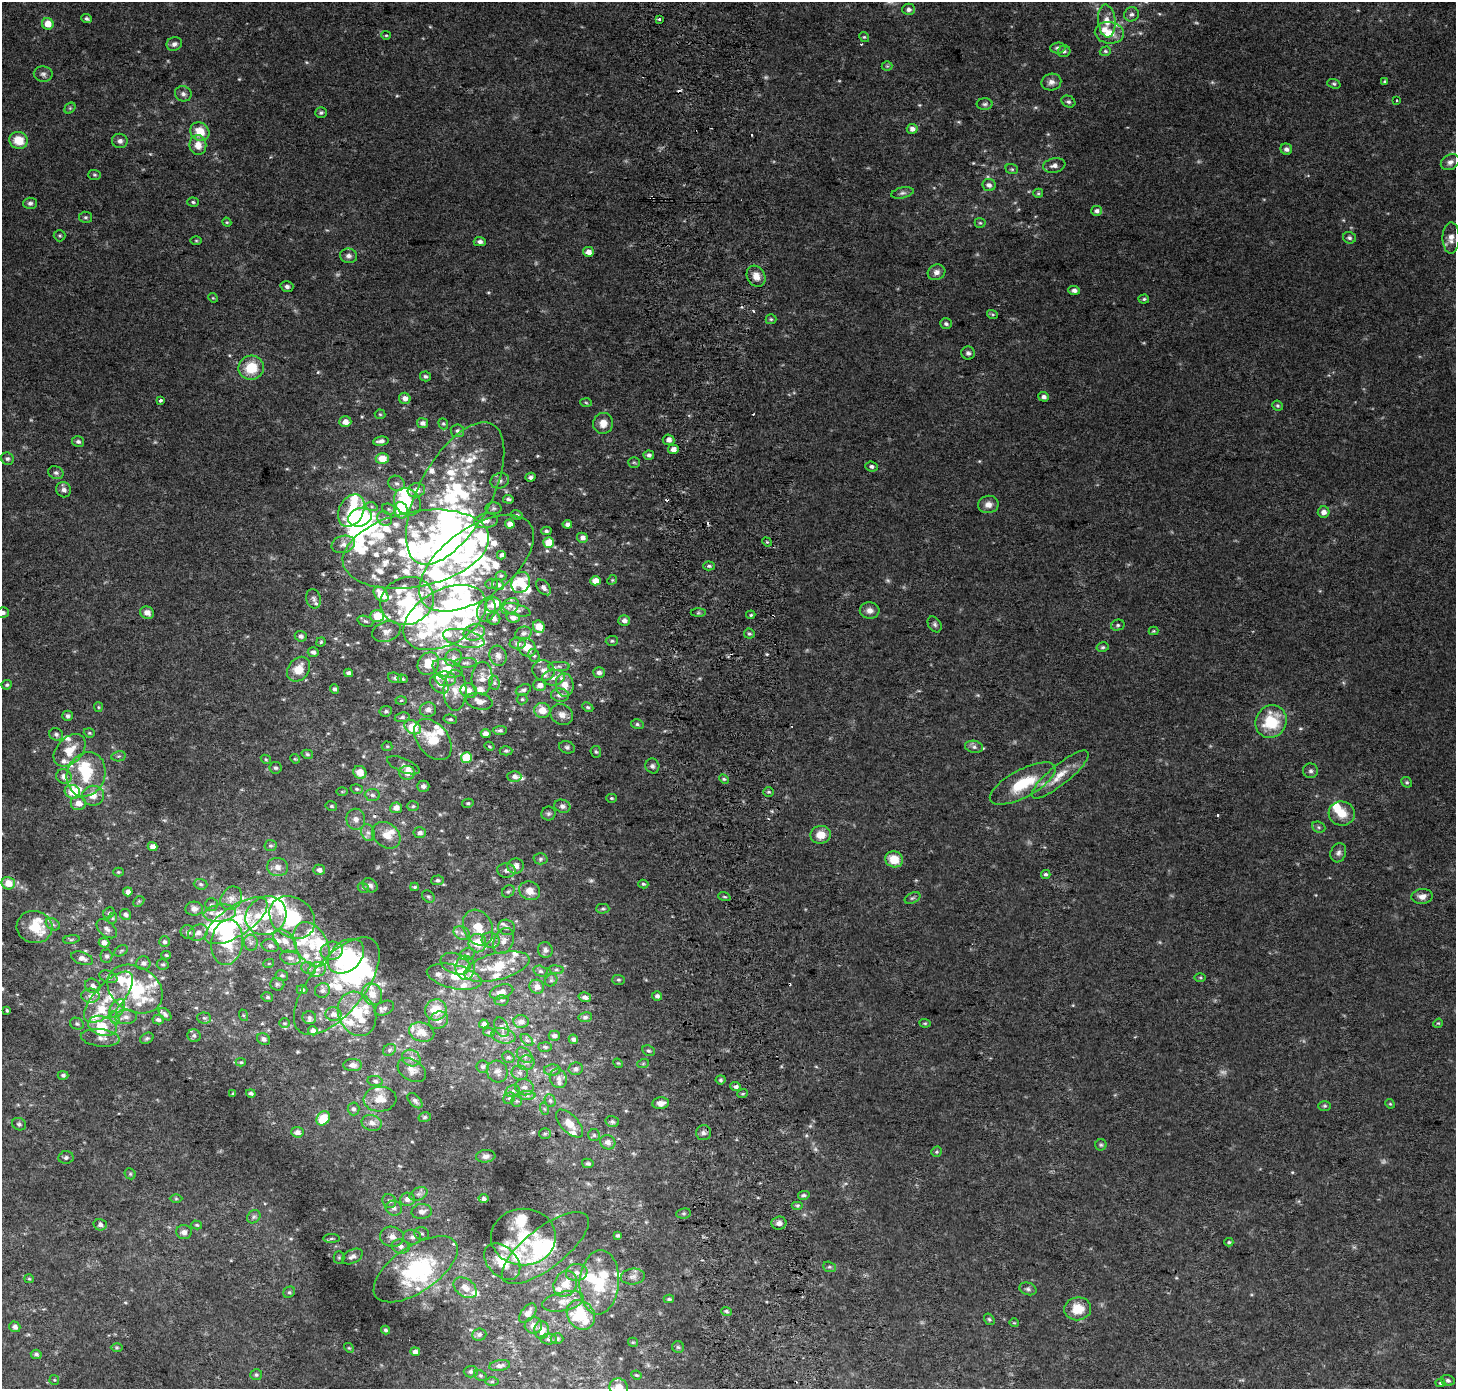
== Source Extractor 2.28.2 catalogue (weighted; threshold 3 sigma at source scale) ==
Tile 5 of 3 x 3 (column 2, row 2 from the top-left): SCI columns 1530-2983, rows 1387-2773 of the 4511 x 4167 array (HDU 1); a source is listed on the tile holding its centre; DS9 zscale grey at full resolution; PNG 1458 x 1391 px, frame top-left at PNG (2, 2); each listed source drawn as its Kron ellipse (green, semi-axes under 4 px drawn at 4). Shown black and unused: <1% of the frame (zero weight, under 2 of 3 exposures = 2% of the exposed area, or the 3 px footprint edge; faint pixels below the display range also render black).
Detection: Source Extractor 2.28.2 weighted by HDU 2 'WHT'; one run over the whole footprint, this tile lists its part. Background 0.0707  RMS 0.013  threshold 0.058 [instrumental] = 3 sigma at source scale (4.5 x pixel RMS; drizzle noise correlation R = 1.50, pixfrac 1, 0.0396/0.0396 arcsec/px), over >= 5 px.
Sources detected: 716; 16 too faint to see at this stretch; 26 inside a brighter object's white glare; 10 cosmic-ray / hot-pixel residue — neither listed nor drawn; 135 inside a brighter listed object's ellipse — not listed separately; of the other 529, all 500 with FLUX_AUTO >= 1.37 (the completeness limit of this list) listed and drawn (29 fainter detections not listed), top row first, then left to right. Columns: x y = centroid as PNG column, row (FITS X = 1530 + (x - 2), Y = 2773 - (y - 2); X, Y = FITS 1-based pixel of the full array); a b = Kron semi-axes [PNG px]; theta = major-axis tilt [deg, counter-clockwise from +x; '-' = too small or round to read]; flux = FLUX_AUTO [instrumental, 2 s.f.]
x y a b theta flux
909 9 6 6 - 4.6
1131 14 7 6 - 4.1
86 19 5 4 - 2.6
659 19 3 3 - 3.3
1107 21 16 8 -84 14
48 24 6 5 - 17
1109 33 14 11 -7 18
386 35 5 4 - 1.7
864 37 5 4 - 1.8
174 44 8 6 21 4.6
1058 48 8 5 4 3.9
1064 51 6 6 - 3.1
1105 51 6 4 19 2.1
887 66 5 5 - 1.8
43 74 9 7 -3 4.8
1385 81 3 3 - 1.8
1051 82 10 8 12 6.2
1334 84 7 4 -18 2.1
183 94 8 7 - 4.6
1397 100 3 2 - 1.4
1068 102 7 5 -30 3.3
985 104 8 6 1 3.2
70 108 6 5 - 2.1
321 113 6 5 - 2.4
912 129 5 5 - 6.5
200 132 10 9 - 22
19 140 9 8 - 25
120 141 8 7 - 5.5
198 145 10 8 -81 13
1286 149 6 5 - 4.2
1450 162 10 7 26 5.8
1054 165 11 7 10 6
1012 169 6 5 - 2.2
95 175 6 5 - 1.9
989 185 7 6 - 5.3
902 193 11 5 12 4
1038 193 5 4 - 1.7
193 202 6 4 -3 2.2
30 203 7 5 3 3.3
1097 211 5 5 - 4.6
85 217 6 5 - 2.6
227 222 5 4 - 1.4
980 223 5 5 - 1.8
60 236 6 5 - 2.1
1349 238 6 5 - 3
1451 238 15 8 89 10
196 241 6 4 -1 1.5
480 242 6 4 -1 4.6
588 252 5 5 - 9.5
349 256 8 7 - 4.7
936 272 9 7 27 6.7
756 276 11 9 -61 12
287 286 6 5 - 4
1074 290 6 4 -2 5
213 298 5 4 - 1.4
1144 299 5 4 - 2
992 314 5 3 - 1.9
771 319 5 5 - 1.7
946 324 6 5 - 3.5
968 353 7 6 - 3.7
251 368 12 12 - 37
425 376 5 5 - 2.9
1044 397 5 4 - 5.6
405 398 6 5 - 8.2
160 400 4 3 - 3.9
586 403 6 4 -3 1.6
1278 406 5 5 - 2.3
380 414 5 5 - 1.7
345 422 6 5 - 9.3
422 423 5 5 - 5.7
603 423 10 10 - 12
443 424 6 4 -68 2
457 431 7 6 - 3.5
669 440 6 5 - 6.3
381 441 8 4 6 5.5
78 442 6 5 - 3.5
673 449 5 4 - 8.3
649 455 5 4 - 3.7
7 459 6 6 - 3.1
382 459 6 5 - 21
634 462 6 5 - 2.1
872 466 6 5 - 3.6
56 473 8 6 -23 3.5
530 477 5 4 - 4.3
500 481 9 7 18 5.4
396 483 8 7 - 4.3
64 490 8 7 - 5.9
416 490 9 7 15 8.8
455 493 79 36 61 210
508 499 5 4 - 2.8
407 502 15 12 -49 30
988 504 10 8 9 8.5
372 507 6 4 -19 2.1
494 508 8 6 0 3
389 509 7 5 -21 2.7
351 510 17 12 64 31
401 510 8 7 - 55
1324 512 6 5 - 6.9
517 515 6 4 -11 2.3
360 517 12 9 19 94
385 519 8 6 -40 4
486 521 12 7 9 7.3
510 524 5 4 - 11
567 524 4 4 - 6
546 531 5 4 - 2.5
582 538 5 5 - 7.1
549 542 5 5 - 26
767 542 5 4 - 1.6
343 544 12 8 16 8.5
416 549 74 37 11 240
501 555 4 4 - 4.6
476 563 66 35 36 170
709 566 6 4 -2 2.6
501 576 5 5 - 1.8
612 580 5 4 - 1.8
595 581 5 4 - 16
521 583 11 9 65 24
492 584 6 5 - 2.1
498 585 6 5 - 4.2
543 587 9 6 -47 4.9
381 594 9 6 -48 22
313 599 10 7 -78 4.1
407 601 27 23 23 76
493 605 8 7 - 14
510 606 10 7 37 5.2
486 610 12 9 67 10
517 610 14 5 -16 5.1
870 610 10 8 -2 8.1
3 612 6 5 - 3.4
147 613 7 6 - 9.1
698 613 8 4 1 2.3
751 615 5 3 - 1.7
377 616 7 6 - 27
445 617 45 27 29 190
513 618 7 5 -11 5.4
494 619 6 6 - 6.3
365 621 8 5 -19 2.7
624 621 6 5 - 6
935 624 8 6 -58 3.5
1118 625 7 5 14 2.5
539 627 6 5 - 20
1154 631 5 4 - 1.5
386 632 14 10 18 8.2
474 632 11 8 13 8.3
523 633 8 6 18 4.6
749 634 5 5 - 2.2
301 636 6 5 - 3.9
464 638 21 8 -12 16
612 641 6 5 - 2.1
321 642 4 4 - 1.8
518 643 8 6 0 4.2
527 647 10 8 -54 17
1103 647 6 4 13 2.5
313 652 5 5 - 3.4
534 655 6 5 - 2.8
498 656 10 8 -72 7.6
453 658 9 8 - 6.1
428 663 12 10 53 29
465 663 12 5 0 3.5
559 666 10 4 0 4.1
447 668 15 8 -15 16
299 669 13 10 55 21
543 670 11 10 - 9.6
599 672 6 5 - 5.5
348 673 4 4 - 4.1
395 678 7 5 -19 3
482 678 16 10 88 13
553 678 11 8 8 9.9
403 679 5 4 - 1.9
445 679 10 7 -7 8.4
494 683 7 5 -83 2.8
439 684 11 7 -42 7.3
7 685 5 5 - 2.2
540 685 6 5 - 8.7
565 685 12 9 -83 17
335 689 5 4 - 3.2
455 690 20 11 89 18
523 690 8 5 21 3.8
469 691 8 7 - 7.9
560 695 9 6 -6 6.8
522 699 5 5 - 1.9
401 700 5 3 - 1.5
479 701 13 8 -14 10
98 707 5 4 - 1.5
588 707 6 4 -27 2.1
428 710 8 7 - 7.2
542 710 8 7 - 16
386 711 6 5 - 2.6
562 715 12 10 -31 7.9
68 716 5 5 - 3
402 717 7 5 8 2.9
450 719 7 4 -9 2.2
1271 722 17 15 59 55
637 724 6 5 - 2.5
413 727 9 6 -30 44
500 730 7 4 2 2.7
89 733 6 4 -20 1.7
56 734 7 6 - 3.2
486 734 5 4 - 7.4
433 739 23 15 -52 36
387 746 5 5 - 1.6
489 746 5 4 - 1.7
567 747 8 6 -18 3
974 747 9 6 -9 4.3
70 750 19 12 46 24
506 751 6 4 1 2.5
596 752 6 5 - 2.3
307 754 6 4 -16 2
119 756 7 5 11 2.4
466 757 5 5 - 30
266 759 5 4 - 1.4
295 759 5 4 - 1.4
403 765 17 7 -22 6.6
652 766 7 7 - 3.5
275 768 6 5 - 2.6
1311 771 7 7 - 3.5
360 772 7 6 - 16
407 773 8 7 - 10
86 774 22 19 68 45
1060 775 36 10 39 26
64 776 8 7 - 8.6
514 776 7 5 -2 5.9
724 779 5 4 - 1.8
1407 782 6 5 - 2.1
1023 784 37 13 28 55
423 786 6 5 - 3.9
357 789 6 5 - 2.2
342 791 6 4 0 1.4
72 792 8 6 -25 31
769 792 5 5 - 2.3
372 795 8 6 -3 3.8
93 796 11 10 - 13
611 798 5 4 - 1.7
78 803 8 7 - 12
468 803 6 4 13 2
331 806 6 4 -14 2
413 806 6 5 - 2.4
562 806 8 6 -18 4.3
396 808 6 5 - 8.5
1342 813 13 12 - 20
548 814 7 7 - 2.9
356 819 10 9 - 7.9
1319 827 7 5 -22 2.6
368 833 8 6 -73 4.8
420 833 6 5 - 5.1
386 835 15 12 -38 15
821 835 10 9 - 15
270 846 6 5 - 2.4
153 847 5 4 - 6.3
1338 853 10 7 71 4.8
540 859 7 5 1 2.7
894 859 9 8 - 24
516 866 8 7 - 8.9
277 867 11 9 -8 9.2
319 870 6 5 - 5
506 870 9 7 -5 5.6
118 872 5 4 - 1.5
1046 874 5 4 - 2.6
437 880 6 4 4 2.7
8 883 7 6 - 16
201 884 7 5 -4 2.7
643 884 5 4 - 2
370 885 8 6 -39 4.5
415 887 4 3 - 2
363 888 6 5 - 2
508 891 7 5 42 2.3
530 891 11 9 -26 12
128 892 4 4 - 6.6
1422 896 11 7 5 7.7
428 897 7 5 -37 2.6
724 897 6 4 -18 2
231 898 12 10 58 11
912 898 8 5 26 2.8
139 901 6 4 44 1.7
211 905 6 6 - 2.9
194 909 9 7 -3 7.5
603 909 6 5 - 2.3
109 913 6 5 - 2.2
220 913 16 8 7 15
125 914 6 5 - 3.9
266 916 21 19 32 41
292 917 24 19 -35 78
113 918 6 4 72 1.5
236 921 36 15 33 72
53 924 7 5 -30 3.4
35 927 18 16 -13 33
506 927 8 7 - 5.7
478 928 18 14 -63 29
107 929 12 7 -40 6
188 932 7 6 - 4.1
198 933 10 8 23 7.3
462 933 8 6 -23 5.6
71 939 8 4 9 2.3
491 940 9 7 -16 6.1
285 941 14 9 -47 13
503 941 14 9 64 11
164 942 5 5 - 3.2
227 942 22 16 82 61
104 943 5 5 - 8
251 943 8 7 - 4.7
477 943 9 8 - 30
311 944 24 15 -61 36
270 946 8 6 -11 4.7
545 950 8 7 - 5.5
121 951 7 4 30 2.2
332 951 11 9 11 11
467 954 7 6 - 3.6
166 955 4 4 - 1.6
106 956 6 6 - 3.7
346 956 20 14 41 110
82 958 11 6 -19 7.4
290 958 10 7 -13 6.5
143 963 7 7 - 4.5
269 963 5 3 - 1.5
163 964 6 5 - 2.1
455 964 15 10 -20 11
497 967 33 13 14 51
309 968 7 6 - 3.8
465 968 12 9 87 15
317 969 9 7 22 6.3
556 970 7 4 -7 2.1
540 971 7 5 -16 2.8
282 976 6 5 - 2.4
108 977 9 6 -19 4.2
454 977 28 12 -13 26
1200 977 6 4 -1 1.6
551 980 7 5 44 2.4
618 980 6 5 - 2.2
277 984 7 6 - 2.9
93 986 8 7 - 6
337 986 59 27 51 100
537 987 7 7 - 9
135 989 29 22 -31 70
302 990 5 4 - 2.5
322 990 7 7 - 4.8
502 992 12 7 17 9.4
372 994 11 9 -62 15
90 996 9 7 0 6.1
657 996 5 4 - 4.2
109 997 32 14 47 36
267 997 6 4 -14 2.2
585 997 6 4 -16 5
501 1000 7 5 -1 2.8
384 1008 10 6 25 4.1
117 1009 10 6 59 6
7 1010 4 3 - 1.6
436 1010 11 10 - 24
165 1014 7 4 -45 3.4
333 1014 8 7 - 7.8
357 1014 23 18 -65 42
243 1015 6 4 -71 1.4
126 1017 11 7 3 6.8
585 1017 7 5 9 2.9
115 1018 7 4 -71 2.7
204 1018 7 5 -4 2.7
309 1018 7 6 - 3.2
158 1020 6 5 - 3.4
438 1020 10 8 29 5.8
521 1022 7 6 - 6.8
284 1023 5 4 - 1.7
925 1023 5 4 - 1.8
1438 1023 5 4 - 1.5
77 1024 7 5 -24 2.9
484 1024 4 4 - 5
102 1026 15 9 -18 28
501 1027 10 6 -64 4.8
313 1031 5 4 - 5.2
422 1032 13 9 -15 13
489 1032 6 4 -15 2.1
194 1036 6 6 - 2.8
503 1036 12 7 -12 7.5
554 1036 5 5 - 3.3
100 1038 19 8 -6 9.1
147 1038 7 5 29 2.3
264 1039 7 5 -37 3.7
573 1039 5 4 - 3.5
527 1040 7 4 -44 2.4
545 1047 7 4 -4 2.1
389 1050 7 5 34 2.8
649 1051 6 5 - 2.5
525 1055 9 6 -44 3.7
508 1057 6 5 - 2.9
411 1058 9 8 - 6.1
241 1062 5 4 - 1.8
526 1063 8 7 - 5.2
618 1063 5 4 - 1.5
643 1064 6 4 19 1.5
353 1065 9 6 0 6.4
483 1067 6 6 - 3.5
576 1069 7 6 - 3.1
412 1070 15 10 -32 9.7
552 1070 8 5 3 3.4
497 1071 11 10 - 8.1
520 1073 8 7 - 4.3
63 1075 5 4 - 3.1
558 1078 10 8 -67 6.1
721 1080 5 4 - 2.7
375 1081 7 5 -8 3.1
524 1087 9 8 - 6.2
736 1087 5 4 - 3.1
513 1091 7 5 15 3.7
251 1093 5 4 - 3.1
743 1093 5 3 - 1.7
233 1094 4 4 - 1.5
527 1096 9 4 0 3.7
509 1098 6 5 - 2.3
380 1099 16 12 4 17
415 1101 9 5 -46 3.6
517 1101 5 5 - 1.9
550 1101 6 5 - 2.7
661 1103 8 6 6 7.9
1390 1104 5 4 - 1.5
1325 1106 6 5 - 2.1
353 1109 6 6 - 3.2
545 1109 6 4 -70 1.9
425 1117 6 5 - 2.2
323 1118 8 6 49 36
612 1122 7 5 -15 3
372 1123 10 8 -15 7.6
19 1124 7 6 - 2.9
569 1124 17 8 -46 17
297 1132 6 5 - 7.6
703 1133 7 7 - 4.4
545 1134 6 5 - 2.1
594 1135 6 6 - 2.8
608 1142 8 7 - 7.6
1101 1145 6 5 - 2.1
937 1152 5 5 - 2.1
486 1156 10 6 6 4.8
66 1158 7 6 - 3.3
588 1163 6 4 -12 2.8
130 1174 6 5 - 2
418 1194 9 6 26 4.8
804 1195 6 4 12 2.6
176 1199 6 4 0 1.7
407 1199 7 6 - 7
484 1199 5 4 - 3.2
389 1201 7 6 - 3.8
797 1205 6 4 0 2.1
394 1208 8 7 - 5.2
422 1211 10 7 5 7.8
684 1213 7 5 6 2.3
254 1217 7 6 - 2.9
779 1223 7 6 - 5.4
100 1225 6 6 - 5.1
197 1225 5 4 - 1.7
184 1232 8 7 - 5.8
422 1233 7 6 - 3.3
618 1236 4 3 - 2.5
392 1237 12 10 -10 9.5
412 1237 9 7 -8 5.9
523 1237 32 28 1 63
331 1238 8 4 1 2.6
1229 1242 4 3 - 1.8
401 1246 9 7 -12 6.2
545 1248 53 20 38 92
352 1256 11 6 27 5.5
339 1258 6 5 - 1.9
502 1262 21 14 -46 27
829 1267 6 5 - 2.3
416 1269 48 23 34 120
577 1272 11 8 7 8.6
633 1277 12 8 6 6.2
29 1279 5 4 - 1.5
599 1282 32 19 86 63
565 1284 13 11 58 22
465 1288 13 8 -35 12
1028 1289 8 6 -19 3.4
289 1292 6 5 - 2.2
669 1299 5 4 - 2.1
563 1301 21 9 12 17
1078 1309 13 11 7 26
726 1311 5 4 - 2.3
528 1313 11 6 51 8.1
581 1315 16 13 -51 58
989 1319 6 4 -56 2.1
1014 1323 5 4 - 1.4
533 1325 8 8 - 7.5
15 1327 6 5 - 5.3
385 1330 4 4 - 2.4
542 1330 9 7 -87 12
479 1335 7 6 - 3.4
549 1339 8 5 0 3.4
557 1339 6 5 - 3.3
633 1342 5 4 - 1.5
678 1347 6 6 - 2.4
117 1348 6 4 0 1.8
349 1348 5 4 - 1.5
415 1352 5 4 - 7.5
36 1354 5 4 - 2.9
500 1366 10 5 10 5.2
471 1372 7 5 2 3.4
256 1375 6 5 - 2.4
636 1375 5 3 - 1.5
480 1376 7 5 -34 2.3
54 1380 5 5 - 1.5
1448 1380 7 5 -17 3.6
492 1382 6 4 0 2
1440 1383 5 4 - 1.8
619 1388 9 9 - 18
Isophote crosses this tile's border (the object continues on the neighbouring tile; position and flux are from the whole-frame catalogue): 2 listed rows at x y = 3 612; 619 1388